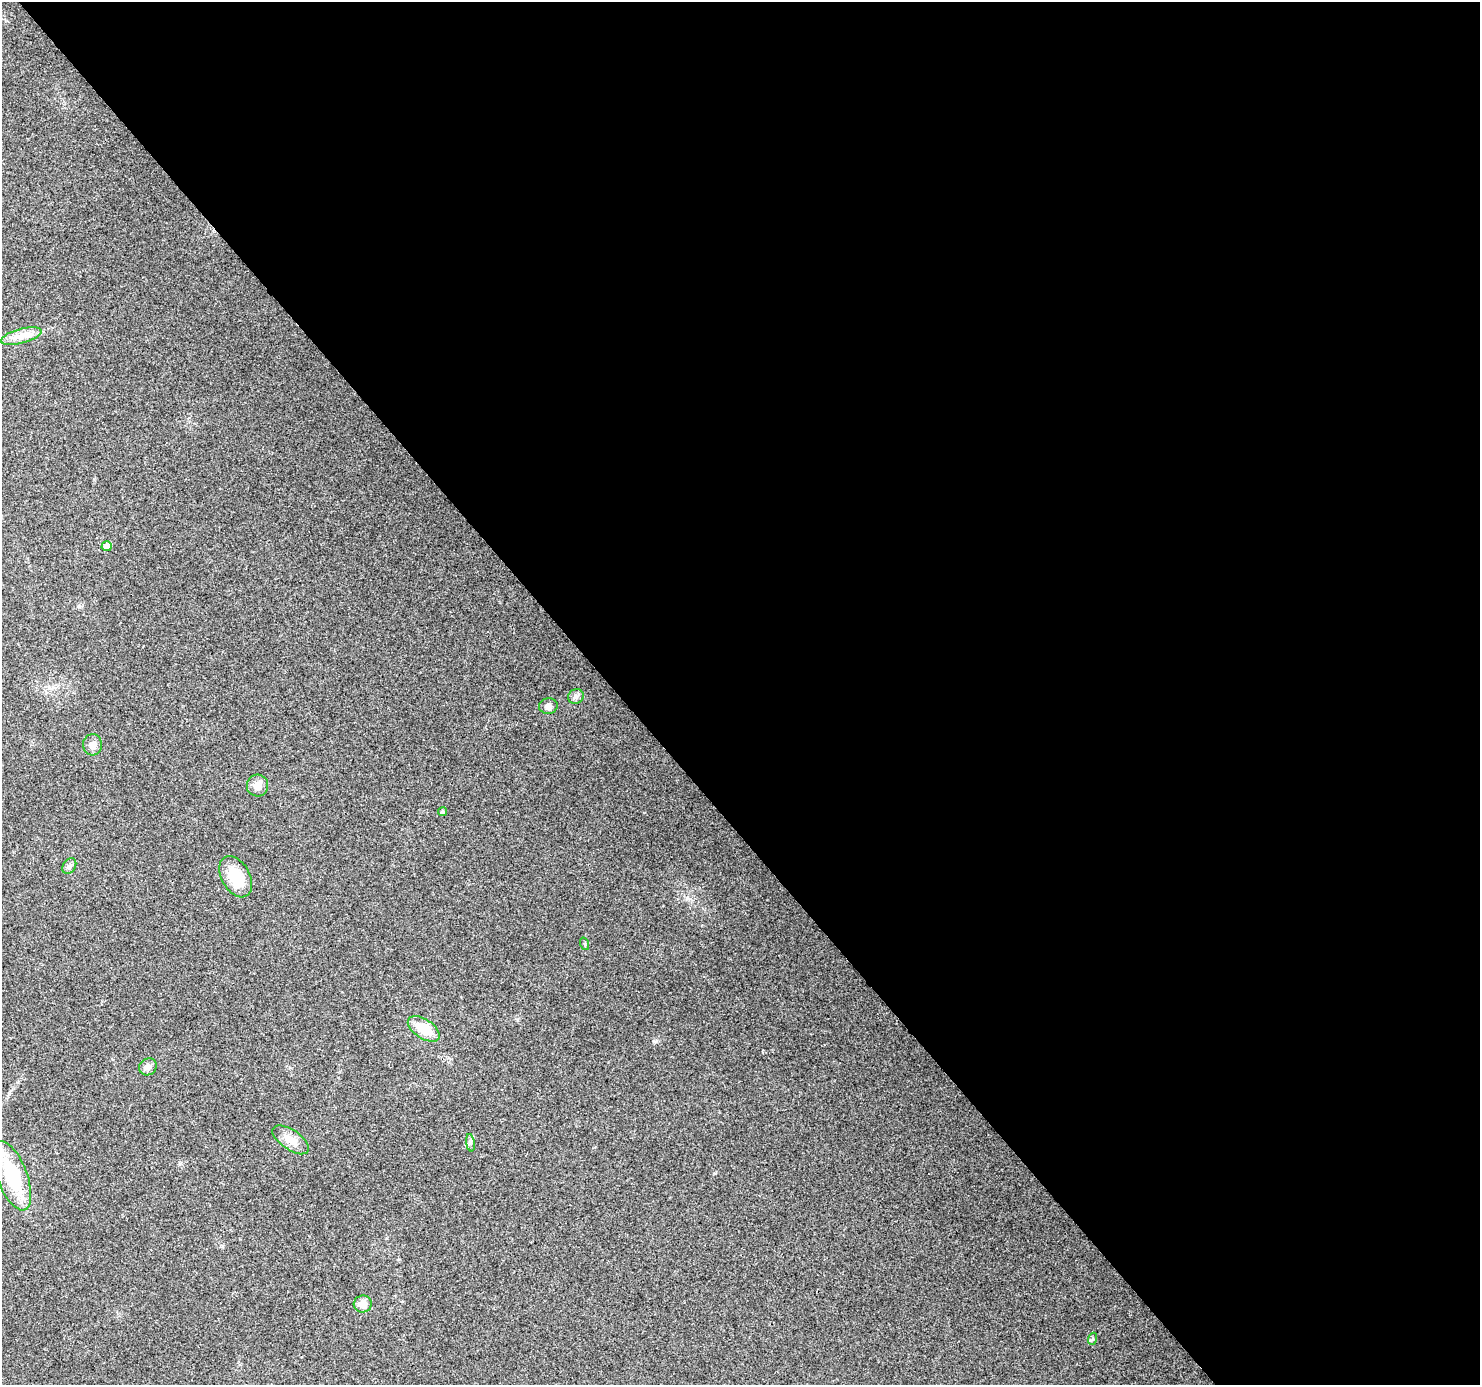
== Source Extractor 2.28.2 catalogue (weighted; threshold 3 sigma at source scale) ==
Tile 8 of 4 x 4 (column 4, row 2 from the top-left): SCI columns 4521-5998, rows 2981-4363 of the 6079 x 6019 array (HDU 1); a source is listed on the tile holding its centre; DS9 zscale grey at full resolution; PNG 1482 x 1387 px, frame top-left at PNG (2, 2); each listed source drawn as its Kron ellipse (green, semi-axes under 4 px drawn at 4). Shown black and unused: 58% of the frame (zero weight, under 3 of 4 exposures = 7% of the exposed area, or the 3 px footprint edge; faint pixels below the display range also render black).
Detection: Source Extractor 2.28.2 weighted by HDU 2 'WHT'; one run over the whole footprint, this tile lists its part. Background 0.0798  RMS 0.0076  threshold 0.0343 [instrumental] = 3 sigma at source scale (4.5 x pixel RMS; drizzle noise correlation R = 1.50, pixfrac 1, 0.0396/0.0396 arcsec/px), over >= 5 px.
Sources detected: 17; all 17 listed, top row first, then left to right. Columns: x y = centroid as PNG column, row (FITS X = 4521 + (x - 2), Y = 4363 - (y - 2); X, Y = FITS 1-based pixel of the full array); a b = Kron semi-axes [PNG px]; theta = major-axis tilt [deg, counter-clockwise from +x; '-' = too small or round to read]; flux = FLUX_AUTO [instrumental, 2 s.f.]
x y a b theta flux
21 336 21 7 15 7.7
107 546 5 5 - 10
576 697 8 7 - 2.5
548 706 9 8 - 3.4
93 745 10 9 - 4.4
258 785 11 10 - 5.8
442 812 4 4 - 1.7
69 866 8 6 55 2.4
236 877 22 14 -61 23
585 944 6 4 -71 1.1
424 1029 18 9 -33 17
148 1067 9 8 - 3.9
291 1140 21 10 -35 8.9
470 1143 9 4 -82 1.8
12 1176 36 15 -69 49
363 1304 9 8 - 7
1092 1339 6 4 71 1.1
Unlisted compact peaks at least as high as the median listed source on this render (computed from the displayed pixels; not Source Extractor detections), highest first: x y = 655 1041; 715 1173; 517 1020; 94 479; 180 1163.